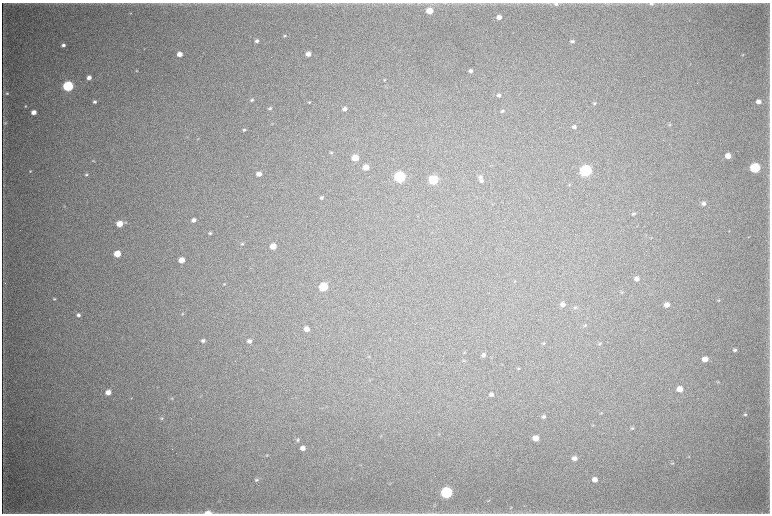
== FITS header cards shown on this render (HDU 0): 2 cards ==
NAXIS1  =                 1536 / length of data axis 1
NAXIS2  =                 1023 / length of data axis 2

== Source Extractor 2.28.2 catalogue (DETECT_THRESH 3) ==
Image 1536 x 1023 px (HDU 0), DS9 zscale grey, zoomed out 1/2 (1 PNG px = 2 x 2 image px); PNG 772 x 516 px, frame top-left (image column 1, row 1022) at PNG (2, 3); no overlay
Background 4230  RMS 37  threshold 110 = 3 sigma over >= 5 px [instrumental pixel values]
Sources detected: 117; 2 cannot appear on this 1/2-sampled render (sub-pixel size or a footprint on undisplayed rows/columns) and are not listed; the other 115 listed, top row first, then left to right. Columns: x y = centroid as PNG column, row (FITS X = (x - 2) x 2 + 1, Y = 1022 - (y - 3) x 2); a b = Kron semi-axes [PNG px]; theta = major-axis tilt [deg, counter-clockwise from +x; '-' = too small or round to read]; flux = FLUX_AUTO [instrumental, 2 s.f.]
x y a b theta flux
556 4 6 4 -4 1.6e+04
652 4 6 4 -1 1.4e+04
429 11 5 4 - 1.7e+05
130 13 3 3 - 4.6e+03
499 17 4 4 - 6.3e+04
285 36 4 3 - 8.4e+03
257 41 4 3 - 1.9e+04
572 41 5 4 - 1.9e+04
63 45 4 3 - 2.3e+04
180 54 4 4 - 7.8e+04
308 54 4 4 - 5.7e+04
743 55 4 3 - 5.9e+03
136 71 4 3 - 7.1e+03
471 71 4 3 - 2.5e+04
89 77 4 3 - 4.1e+04
384 80 4 3 - 6.7e+03
68 86 5 4 - 1.1e+06
7 93 5 4 - 1.3e+04
499 95 5 4 - 2.0e+04
252 100 5 4 - 1.3e+04
94 102 4 3 - 1.6e+04
309 102 4 3 - 7.6e+03
759 102 4 3 - 4.7e+04
594 103 4 4 - 9.2e+03
25 106 3 3 - 7.4e+03
270 108 5 4 - 1.3e+04
345 109 4 4 - 3.7e+04
502 111 5 4 - 1.3e+04
34 112 4 3 - 5.6e+04
5 123 5 4 - 8.7e+03
272 124 4 2 - 4.0e+03
670 124 5 4 - 9.4e+03
574 127 4 4 - 2.4e+04
244 130 5 3 - 1.3e+04
198 139 4 3 - 4.3e+03
331 152 4 3 - 8.6e+03
728 156 5 4 - 9.9e+04
355 158 5 4 - 1.6e+05
93 161 4 3 - 5.4e+03
366 167 4 4 - 1.1e+05
755 168 5 5 - 9.9e+05
30 171 4 3 - 7.1e+03
585 171 5 5 - 1.9e+06
86 174 4 3 - 8.7e+03
259 174 4 4 - 5.9e+04
399 177 5 5 - 1.5e+06
480 177 6 5 - 1.8e+04
433 180 5 5 - 6.9e+05
481 181 5 4 - 1.6e+04
569 185 4 3 - 5.5e+03
321 198 4 3 - 1.4e+04
703 203 5 5 - 3.2e+04
64 206 4 3 - 5.5e+03
633 214 5 4 - 1.4e+04
194 220 4 4 - 3.4e+04
120 224 5 4 - 1.3e+05
729 231 3 2 - 2.9e+03
210 233 4 4 - 1.3e+04
651 238 3 2 - 3.2e+03
242 244 3 3 - 8.5e+03
273 246 5 4 - 1.3e+05
117 254 4 4 - 1.7e+05
181 260 5 4 - 8.4e+04
251 268 3 2 - 4.1e+03
637 279 5 4 - 3.8e+04
224 284 4 4 - 6.8e+03
323 287 5 5 - 4.9e+05
622 292 4 3 - 6.1e+03
54 299 5 3 - 9.7e+03
719 300 4 3 - 5.6e+03
563 304 5 4 - 4.0e+04
667 305 4 4 - 5.0e+04
575 307 4 4 - 8.9e+03
182 314 4 3 - 5.7e+03
78 315 5 4 - 2.3e+04
585 326 5 3 - 9.1e+03
307 329 4 4 - 5.5e+04
203 341 5 4 - 2.1e+04
249 341 5 4 - 2.9e+04
543 343 5 3 - 6.5e+03
600 344 5 4 - 1.2e+04
735 350 4 4 - 1.5e+04
464 353 4 3 - 5.1e+03
483 355 5 4 - 2.4e+04
369 357 4 3 - 5.7e+03
705 359 5 4 - 7.8e+04
464 361 4 3 - 6.3e+03
519 368 5 3 - 7.2e+03
718 382 4 3 - 5.7e+03
680 389 5 4 - 9.4e+04
108 392 5 4 - 6.7e+04
491 394 4 4 - 1.9e+04
131 398 4 2 - 4.8e+03
171 398 4 3 - 6.6e+03
601 413 4 3 - 5.6e+03
745 414 5 3 - 1.1e+04
543 417 5 4 - 1.8e+04
162 418 5 4 - 1.0e+04
592 425 4 3 - 5.6e+03
632 428 5 3 - 8.4e+03
381 435 4 2 - 4.3e+03
536 438 5 4 - 9.7e+04
298 440 4 4 - 1.1e+04
303 448 5 4 - 4.4e+04
267 455 4 4 - 7.9e+03
574 458 5 4 - 4.0e+04
672 463 5 4 - 1.0e+04
595 479 5 4 - 5.1e+04
256 480 5 4 - 1.3e+04
446 493 5 5 - 1.5e+06
489 500 4 3 - 5.6e+03
435 505 4 3 - 5.8e+03
511 508 4 3 - 5.3e+03
208 513 8 4 0 6.7e+04
375 513 4 2 - 5.7e+03
At the frame edge (FLAGS 8, measured only in part): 4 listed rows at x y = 556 4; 652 4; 208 513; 375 513
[2 sub-pixel or undisplayed-footprint detections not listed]